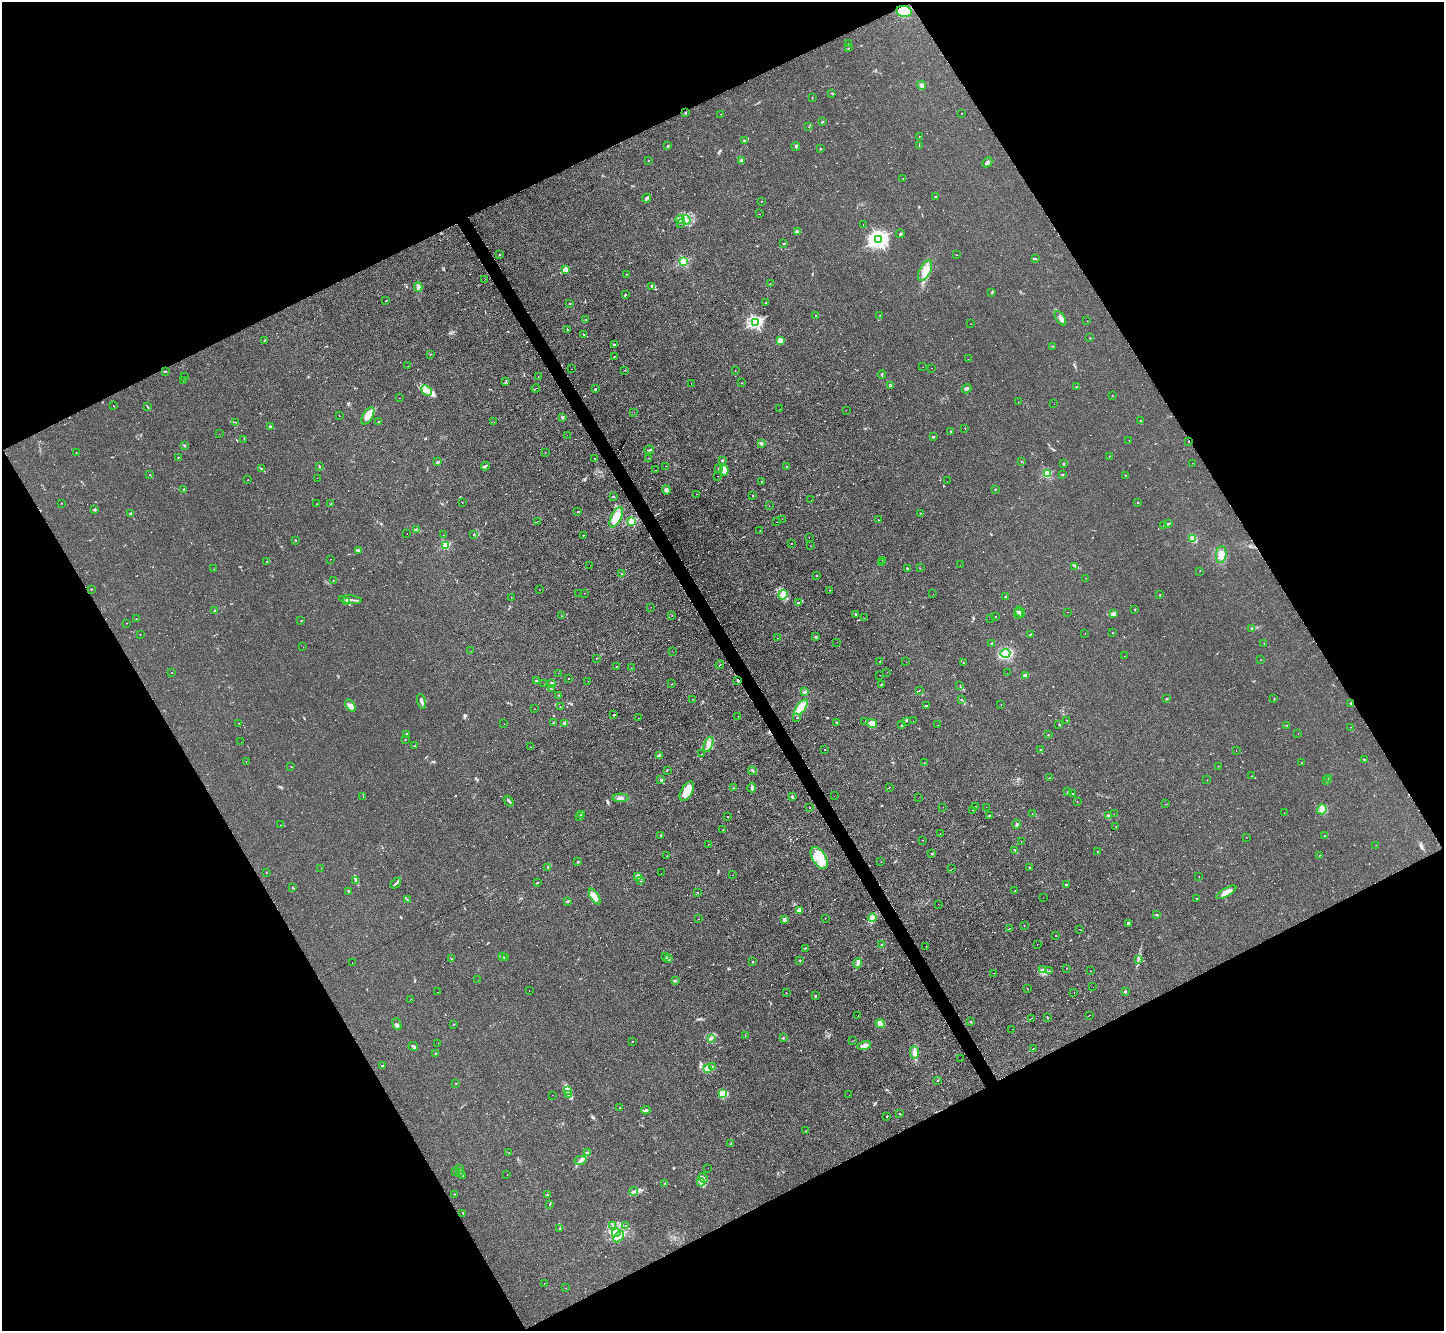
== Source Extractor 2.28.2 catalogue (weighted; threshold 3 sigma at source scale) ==
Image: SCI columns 1-5767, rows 151-5464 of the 5767 x 5753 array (HDU 1 of 3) = the unmasked area's bounding box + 8 px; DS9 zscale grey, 4 x 4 block average (1 PNG px = mean of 4 x 4 image px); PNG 1446 x 1333 px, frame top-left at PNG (2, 2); each listed source drawn as its Kron ellipse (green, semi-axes under 4 px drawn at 4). Shown black and unused: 47% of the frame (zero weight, under 2 of 3 exposures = <1% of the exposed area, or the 3 px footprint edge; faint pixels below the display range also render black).
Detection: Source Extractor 2.28.2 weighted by HDU 2 'WHT'. Background 0.0803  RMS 0.0071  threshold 0.032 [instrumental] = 3 sigma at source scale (4.5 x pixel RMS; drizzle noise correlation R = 1.50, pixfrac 1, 0.05/0.05 arcsec/px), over >= 5 px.
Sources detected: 671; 3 too faint to see at this stretch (4 x 4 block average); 59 cosmic-ray / hot-pixel residue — neither listed nor drawn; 13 coinciding with a brighter row at this scale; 27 inside a brighter listed object's ellipse — not listed separately; of the other 569, all 500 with FLUX_AUTO >= 0.855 (the completeness limit of this list) listed and drawn (69 fainter detections not listed), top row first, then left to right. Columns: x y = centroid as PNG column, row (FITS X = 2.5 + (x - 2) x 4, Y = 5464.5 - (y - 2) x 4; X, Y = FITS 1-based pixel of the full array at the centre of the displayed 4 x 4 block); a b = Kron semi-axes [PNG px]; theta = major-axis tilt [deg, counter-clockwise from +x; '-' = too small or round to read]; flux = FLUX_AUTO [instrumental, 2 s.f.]
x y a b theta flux
904 11 8 5 -11 110
848 44 2 2 - 1.1
849 48 2 2 - 1.1
922 85 5 3 - 14
832 93 2 2 - 2.7
812 98 2 2 - 1.8
685 113 2 2 - 5.9
961 113 2 2 - 1.1
721 114 2 2 - 1.2
822 122 3 2 - 3.8
809 127 2 2 - 1.4
919 136 2 2 - 2
744 140 2 2 - 18
668 145 3 2 - 4.2
919 145 2 2 - 1.4
796 147 4 2 - 4.4
820 149 3 2 - 1.7
648 161 2 2 - 1.1
741 161 2 2 - 62
987 162 6 3 46 11
903 178 2 2 - 1.2
935 197 2 2 - 22
647 198 4 2 - 9.4
761 201 2 2 - 1.8
760 214 2 2 - 6.7
680 220 5 2 - 6.9
686 220 5 3 - 8.6
680 223 3 2 - 4.4
863 225 2 2 - 1.7
797 232 3 3 - 9.5
900 234 4 2 - 6.1
879 239 3 3 - 2300
784 243 3 2 - 3
499 255 3 2 - 3.2
957 255 2 2 - 1.3
1035 258 3 2 - 3.7
683 262 2 2 - 410
566 269 2 2 - 89
925 271 11 5 63 40
627 274 2 2 - 1.2
485 279 2 2 - 1.1
770 284 2 2 - 1.4
652 286 4 3 - 8
418 287 5 3 - 13
992 292 3 2 - 2.8
625 295 2 2 - 4
386 301 3 2 - 2
570 303 2 2 - 2.2
766 303 2 2 - 1.8
880 315 2 2 - 1.6
815 316 2 2 - 2.2
1060 318 8 3 -56 16
586 320 3 2 - 4.5
1087 321 2 2 - 3.9
756 322 2 2 - 1000
970 324 2 2 - 1
567 330 2 2 - 2.5
584 334 2 2 - 2.2
1090 338 2 2 - 1.2
264 340 2 2 - 2.3
780 341 2 2 - 5.8
614 344 2 2 - 5.8
1053 346 2 2 - 1.9
430 354 2 2 - 1.1
614 357 3 2 - 2.1
968 359 2 2 - 0.88
407 366 2 2 - 2.2
923 367 2 2 - 4.2
932 368 2 2 - 1.1
571 369 2 2 - 3
625 370 2 2 - 1.6
166 371 2 2 - 1.7
735 371 2 2 - 0.86
882 375 4 2 - 3.7
184 377 2 2 - 2.9
538 377 2 2 - 0.95
183 380 2 2 - 4.1
505 382 3 2 - 2.4
742 382 2 2 - 0.96
691 384 2 2 - 1.1
891 386 3 2 - 8.1
1077 387 2 2 - 1.4
536 388 4 2 - 2.4
595 389 2 2 - 16
967 389 5 3 - 8.5
427 391 6 2 -43 11
1112 396 2 2 - 0.99
399 398 2 2 - 1.1
1018 402 2 2 - 2.2
1054 404 2 2 - 1.3
113 405 2 2 - 1.9
147 407 2 2 - 1.6
780 409 2 2 - 2.8
846 410 2 2 - 1.3
634 412 2 2 - 1.5
339 416 2 2 - 1.2
368 416 9 5 60 51
563 418 2 2 - 2.2
1140 421 3 2 - 2.7
236 422 2 2 - 1.3
379 422 2 2 - 2.6
494 422 2 2 - 1.8
270 427 2 2 - 5.9
965 428 2 2 - 1.4
951 431 2 2 - 3.1
219 434 2 2 - 1.1
567 435 2 2 - 1.3
933 437 2 2 - 7.2
244 439 2 2 - 1.3
1129 440 2 2 - 1
1189 441 2 2 - 5.3
761 443 3 3 - 9.9
185 446 2 2 - 2.8
649 450 5 2 - 4.3
76 453 2 2 - 1
545 453 2 2 - 1
1109 456 2 2 - 2.3
178 457 2 2 - 6.3
594 458 2 2 - 1.6
649 458 2 2 - 0.99
722 460 3 2 - 4.9
1021 461 2 2 - 2.5
438 462 2 2 - 27
1192 463 2 2 - 1.3
1064 464 2 2 - 6.8
319 466 3 2 - 4.9
485 466 4 2 - 5
666 466 2 2 - 2.1
787 467 2 2 - 2.5
718 468 2 2 - 2.5
261 469 3 2 - 3.8
655 470 2 2 - 1
724 470 5 3 - 39
149 474 2 2 - 1.2
1047 474 2 2 - 320
1062 475 3 2 - 3.6
1125 475 2 2 - 1.1
717 476 2 2 - 1.5
317 478 2 2 - 1.7
248 479 2 2 - 1.9
947 481 2 2 - 2.7
762 482 2 2 - 1.2
184 489 2 2 - 5.5
995 489 2 2 - 1.7
666 490 4 4 - 12
697 494 2 2 - 2.3
613 496 2 2 - 9.8
753 496 2 2 - 6
811 500 2 2 - 3.5
462 502 2 2 - 1.1
1137 502 2 2 - 2.5
62 503 2 2 - 1.2
317 504 2 2 - 1.1
331 504 2 2 - 1.7
769 506 2 2 - 1.6
95 509 3 2 - 3.2
578 511 2 2 - 9.2
921 513 2 2 - 1.3
130 514 3 2 - 5.7
616 517 11 5 63 87
782 519 2 2 - 1
878 520 2 2 - 2
537 521 2 2 - 1.1
632 521 2 2 - 400
776 522 2 2 - 0.93
1168 524 3 2 - 6.9
1163 525 2 2 - 1.3
417 530 4 2 - 3.6
760 530 2 2 - 1.3
407 534 2 2 - 0.97
474 534 3 2 - 1.8
443 535 2 2 - 1.6
583 535 2 2 - 4.1
809 538 2 2 - 1.3
1193 538 4 3 - 13
295 540 2 2 - 2.3
791 543 2 2 - 2.1
445 545 2 2 - 260
811 546 2 2 - 1.4
358 550 4 3 - 6.8
1221 554 8 5 82 44
331 559 2 2 - 1.5
267 561 2 2 - 1.2
883 561 2 2 - 1.7
882 563 2 2 - 0.87
590 565 2 2 - 1.2
960 565 2 2 - 0.86
1075 566 2 2 - 2.5
907 568 2 2 - 5.2
920 568 2 2 - 1.7
214 569 2 2 - 1.3
1200 571 2 2 - 1.3
622 574 2 2 - 3.8
817 576 2 2 - 2.9
1085 578 2 2 - 0.97
333 580 2 2 - 2.9
91 589 2 2 - 1.8
539 590 2 2 - 1.1
830 590 2 2 - 1.3
579 593 2 2 - 1.6
584 593 2 2 - 1.7
933 594 2 2 - 1.1
783 595 5 4 - 18
1160 595 2 2 - 2.3
1006 596 2 2 - 3.4
511 598 2 2 - 2
351 600 11 2 -6 11
346 602 4 2 - 5.6
798 603 2 2 - 3.6
651 607 2 2 - 4.5
1135 610 2 2 - 2.2
215 611 2 2 - 37
1020 612 6 2 -54 9.8
1067 612 2 2 - 3.9
856 614 2 2 - 3.8
1018 614 5 3 - 8.9
1113 614 3 3 - 19
561 616 2 2 - 14
672 616 2 2 - 0.86
996 617 2 2 - 2.1
864 618 2 2 - 1.2
136 619 2 2 - 1.8
991 619 2 2 - 3.3
301 621 2 2 - 2
127 623 2 2 - 1.2
1252 628 3 2 - 3.8
1085 633 2 2 - 1.1
1112 633 2 2 - 1.4
140 634 2 2 - 1.5
1030 635 2 2 - 2.4
815 636 3 2 - 2.1
778 638 2 2 - 0.95
837 642 2 2 - 1.3
1264 643 2 2 - 1.9
992 644 2 2 - 2.2
303 647 2 2 - 1.5
471 651 2 2 - 3.3
673 652 2 2 - 1.2
1005 654 5 3 - 180
1124 656 2 2 - 0.95
596 658 3 2 - 2.5
1261 660 2 2 - 1
879 661 2 2 - 1.3
906 662 2 2 - 1
963 663 2 2 - 1.9
720 665 4 2 - 5.8
617 666 2 2 - 6.2
631 668 2 2 - 1
887 672 2 2 - 1.2
172 673 2 2 - 0.89
558 673 2 2 - 1.5
1007 673 2 2 - 2.4
880 675 2 2 - 1.1
1025 675 3 2 - 8.2
568 678 2 2 - 2.3
536 681 3 2 - 2.8
588 681 2 2 - 1.1
738 681 2 2 - 3.9
552 683 2 2 - 2.5
544 684 2 2 - 1.1
672 684 2 2 - 1.1
881 685 3 2 - 1.9
960 685 2 2 - 1.1
551 689 2 2 - 1.9
919 690 2 2 - 2.5
804 692 2 2 - 47
559 695 2 2 - 1.6
692 699 2 2 - 3.2
962 699 2 2 - 1.9
1166 699 3 2 - 3.5
1274 699 2 2 - 1.7
421 701 8 2 -74 14
1351 703 2 2 - 4.6
926 705 2 2 - 2.3
1001 705 2 2 - 1.8
351 706 7 4 -56 20
560 707 2 2 - 2.4
801 707 9 4 51 76
534 709 2 2 - 1.7
613 715 2 2 - 1.8
738 716 2 2 - 1.1
638 718 2 2 - 1.6
797 718 2 2 - 2
1067 720 2 2 - 1.6
906 721 2 2 - 2.6
913 721 2 2 - 1.9
836 722 2 2 - 11
865 722 2 2 - 1.3
239 723 2 2 - 1.1
554 723 3 2 - 3
565 723 2 2 - 28
872 723 5 3 - 33
504 724 2 2 - 2.7
1059 724 3 2 - 3.6
902 725 2 2 - 8
938 725 2 2 - 1
1287 725 2 2 - 1.7
1351 727 2 2 - 0.9
1298 733 2 2 - 9.3
406 735 4 3 - 5.8
1048 735 2 2 - 2.1
405 739 2 2 - 1.6
241 742 2 2 - 1.4
708 744 8 3 68 19
415 746 2 2 - 1.1
531 747 2 2 - 3.6
825 749 2 2 - 5.1
1041 749 2 2 - 1.8
1236 751 2 2 - 1.6
701 754 2 2 - 1.4
659 755 3 2 - 8
1364 759 3 2 - 2.1
246 761 2 2 - 0.88
924 763 2 2 - 0.92
1301 763 2 2 - 1.1
291 766 2 2 - 1.5
1218 766 2 2 - 1.1
667 770 2 2 - 1.5
752 771 4 2 - 5.5
1252 776 2 2 - 0.97
1049 778 2 2 - 1.5
1328 779 2 2 - 2
661 780 3 2 - 5.4
1207 780 2 2 - 1.4
1326 781 2 2 - 1.6
890 787 2 2 - 1.2
733 788 2 2 - 1.1
752 788 4 2 - 7.8
687 791 11 5 61 74
1068 792 2 2 - 3.7
1073 794 2 2 - 1.4
363 796 2 2 - 1.3
792 796 2 2 - 25
834 796 2 2 - 0.85
620 798 8 3 0 16
918 798 2 2 - 1.1
509 801 6 2 -51 7.7
1077 801 2 2 - 0.92
1166 804 2 2 - 1.4
976 806 2 2 - 1.5
943 807 2 2 - 1.6
986 807 2 2 - 4.1
810 808 2 2 - 6
1322 809 5 4 - 21
973 810 2 2 - 0.86
1284 813 2 2 - 2.4
1032 814 2 2 - 2
1114 814 2 2 - 5.8
581 815 2 2 - 1.5
1108 815 3 2 - 3.2
989 816 2 2 - 7.2
579 817 2 2 - 2.9
728 817 2 2 - 4.4
1016 824 5 2 - 5.8
280 825 2 2 - 2.6
1116 827 2 2 - 4.9
723 830 2 2 - 1.6
940 834 2 2 - 1.8
661 835 2 2 - 3.7
1324 836 2 2 - 1.9
1246 837 2 2 - 1.2
923 840 2 2 - 0.9
1021 842 2 2 - 1
708 844 2 2 - 2.5
1376 845 2 2 - 0.93
1015 850 4 2 - 4.1
1098 851 2 2 - 2.6
932 854 3 2 - 3.4
1319 855 2 2 - 1.5
667 856 2 2 - 1.1
819 858 12 6 -58 62
578 861 2 2 - 1.9
881 861 2 2 - 2.6
548 867 3 2 - 2.4
321 868 2 2 - 1.7
1029 868 2 2 - 8.9
952 869 3 2 - 1.6
266 873 2 2 - 1.8
661 873 2 2 - 1.1
732 875 2 2 - 6
638 876 2 2 - 79
1199 877 2 2 - 0.9
356 880 3 3 - 7.5
641 881 3 2 - 1.8
538 882 3 2 - 2.3
396 883 6 2 42 6.7
1066 884 2 2 - 4
293 887 3 2 - 2.8
349 891 3 2 - 4.6
1015 891 2 2 - 2
698 892 2 2 - 3.7
1226 892 11 4 30 34
595 897 9 4 -58 27
1043 898 2 2 - 1.2
1197 898 2 2 - 2.1
407 899 2 2 - 2.5
567 901 3 2 - 4.4
938 904 2 2 - 1.1
799 910 2 2 - 56
1156 914 2 2 - 1.7
825 918 2 2 - 1.2
872 918 4 4 - 12
699 919 2 2 - 0.92
784 919 2 2 - 56
1129 923 3 2 - 4.8
1024 926 2 2 - 1.4
1009 928 3 2 - 1.5
1079 929 2 2 - 2.6
1056 935 2 2 - 11
881 944 2 2 - 2.2
1037 945 2 2 - 3
926 946 2 2 - 1.6
805 948 2 2 - 1.4
666 956 4 2 - 4.3
502 957 2 2 - 2.3
505 958 3 2 - 3.3
452 959 2 2 - 2.5
668 959 4 3 - 8.4
800 960 2 2 - 16
1138 960 2 2 - 3.2
752 962 2 2 - 12
352 963 2 2 - 1.4
858 963 5 3 - 10
1066 968 2 2 - 0.99
1042 969 3 2 - 5.5
1049 971 3 2 - 3
1090 971 2 2 - 1.3
994 973 2 2 - 1.3
478 980 2 2 - 0.89
675 981 3 2 - 3.4
1093 987 2 2 - 0.98
1027 989 2 2 - 1.3
529 990 2 2 - 0.96
1125 991 2 2 - 18
437 992 2 2 - 2.3
1074 992 2 2 - 6
786 993 2 2 - 2.6
815 996 2 2 - 4
411 999 2 2 - 0.9
858 1015 2 2 - 3.3
1089 1015 4 2 - 1.6
1047 1017 2 2 - 2.6
1031 1018 3 2 - 1.5
971 1022 3 2 - 2.6
397 1024 6 2 -67 6.2
454 1024 2 2 - 3
880 1024 5 3 - 25
1012 1029 2 2 - 1.6
745 1036 2 2 - 0.91
711 1038 4 2 - 5.6
783 1038 2 2 - 3.9
633 1041 2 2 - 1.8
852 1041 2 2 - 1.2
438 1043 2 2 - 1.3
413 1046 5 2 - 6.1
864 1046 7 3 13 18
1033 1049 2 2 - 1.3
914 1052 6 4 -88 18
435 1053 2 2 - 2.5
961 1059 2 2 - 1
382 1066 2 2 - 8.7
712 1066 2 2 - 2.6
708 1069 3 2 - 5.8
938 1080 2 2 - 7.4
456 1083 2 2 - 2
568 1090 3 2 - 6.4
723 1093 4 3 - 13
568 1094 3 2 - 7.2
552 1095 2 2 - 1.6
849 1095 2 2 - 2.7
620 1107 2 2 - 4.8
646 1110 4 2 - 11
900 1114 3 2 - 2.3
887 1116 2 2 - 8.3
806 1131 3 2 - 3.3
731 1144 3 2 - 2.1
509 1152 2 2 - 2.5
587 1153 3 2 - 3.6
581 1160 6 4 10 14
708 1168 2 2 - 13
459 1169 4 2 - 3.1
456 1172 4 2 - 3.7
460 1173 2 2 - 1.5
507 1175 2 2 - 1.7
463 1176 2 2 - 1.3
703 1178 5 2 - 5.9
701 1182 4 2 - 6.1
665 1184 2 2 - 2.3
634 1191 4 3 - 9
454 1194 2 2 - 1.2
547 1195 2 2 - 2.5
549 1204 2 2 - 1.9
463 1213 2 2 - 2.9
626 1225 2 2 - 1
613 1226 2 2 - 3.5
560 1229 2 2 - 1
616 1233 4 4 - 20
619 1237 6 2 44 13
544 1283 2 2 - 1.2
566 1288 2 2 - 1
Overlapping masked pixels (flux is a lower limit): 3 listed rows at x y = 904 11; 1189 441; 738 681
Diffuse or blended objects may show on this block-average render without a row.